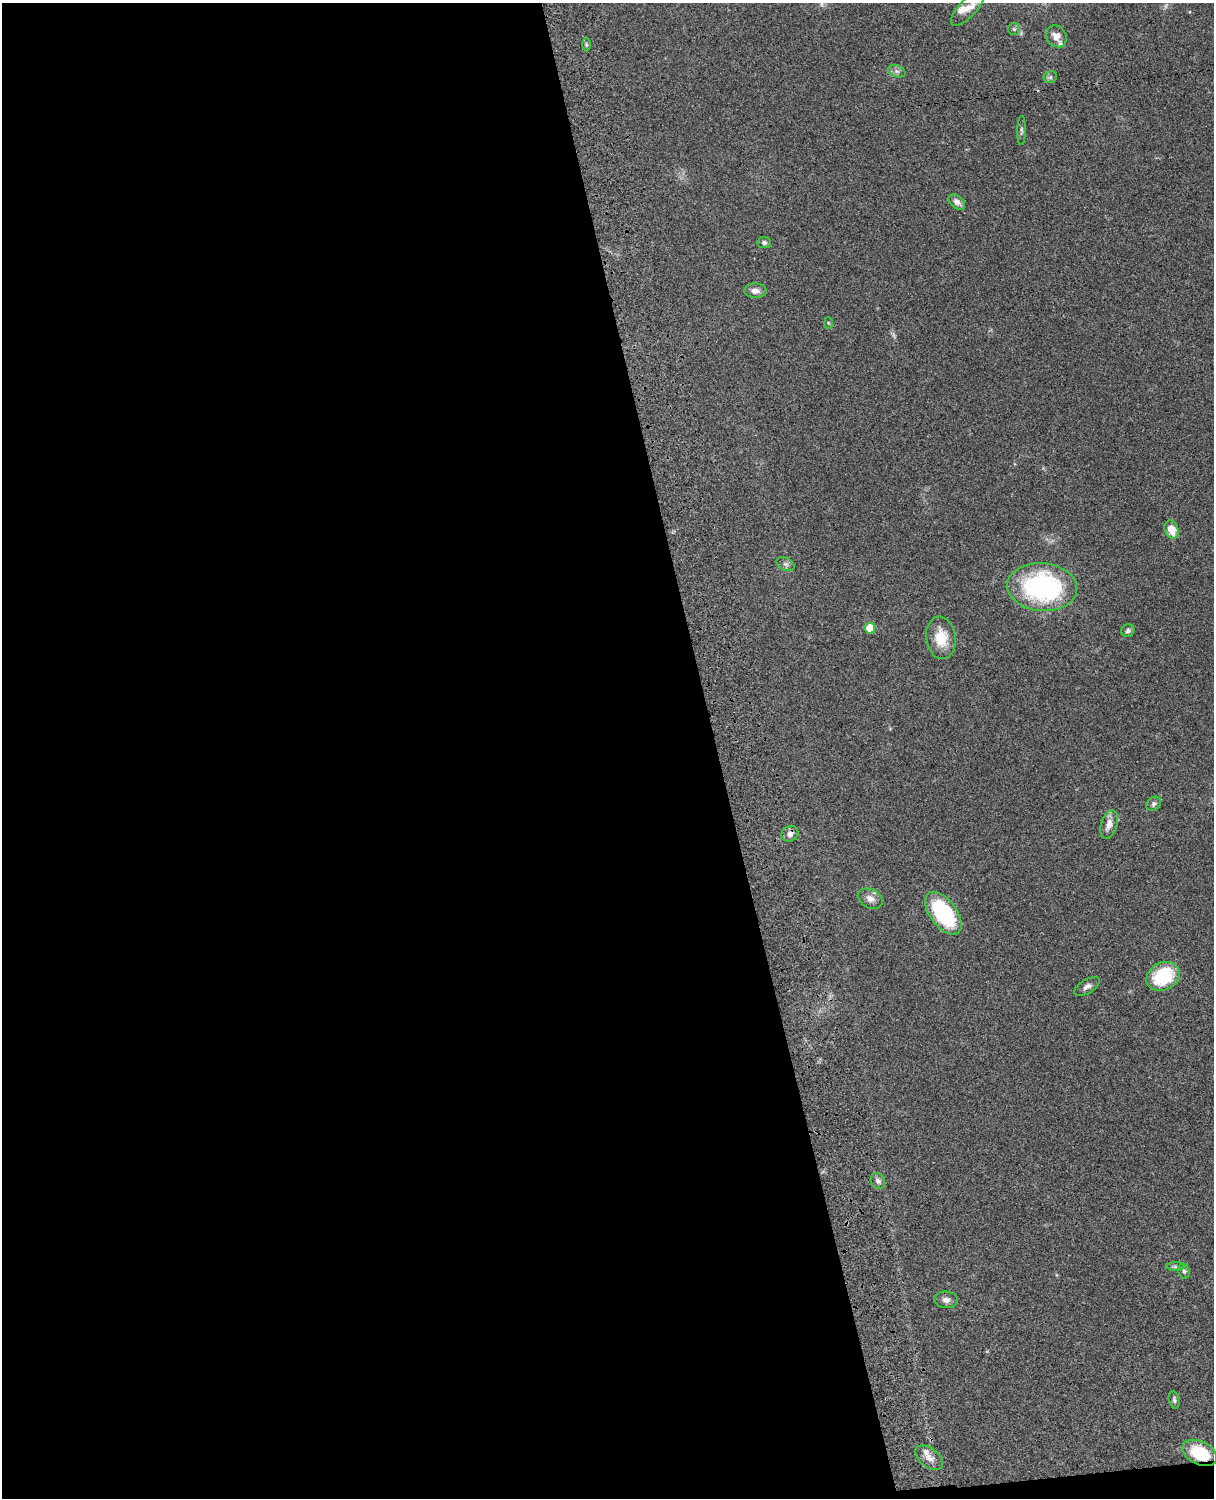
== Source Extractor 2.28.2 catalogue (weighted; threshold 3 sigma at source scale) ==
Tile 9 of 4 x 3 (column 1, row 3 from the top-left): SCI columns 122-1333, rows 277-1772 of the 5088 x 4926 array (HDU 1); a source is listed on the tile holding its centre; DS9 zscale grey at full resolution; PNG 1216 x 1500 px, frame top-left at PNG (2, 3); each listed source drawn as its Kron ellipse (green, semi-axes under 4 px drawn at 4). Shown black and unused: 60% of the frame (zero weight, under 3 of 4 exposures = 6% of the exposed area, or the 3 px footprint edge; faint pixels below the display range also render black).
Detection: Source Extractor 2.28.2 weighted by HDU 2 'WHT'; one run over the whole footprint, this tile lists its part. Background 0.0779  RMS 0.0058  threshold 0.0263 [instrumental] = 3 sigma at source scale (4.5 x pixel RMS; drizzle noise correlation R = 1.50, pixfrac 1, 0.05/0.05 arcsec/px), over >= 5 px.
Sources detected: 38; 3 too faint to see at this stretch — neither listed nor drawn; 4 inside a brighter listed object's ellipse — not listed separately; the other 31 listed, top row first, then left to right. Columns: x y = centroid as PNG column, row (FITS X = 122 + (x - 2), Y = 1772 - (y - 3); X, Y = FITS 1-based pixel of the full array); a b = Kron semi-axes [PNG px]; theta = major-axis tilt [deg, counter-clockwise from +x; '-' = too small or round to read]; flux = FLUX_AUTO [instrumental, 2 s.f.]
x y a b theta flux
968 8 22 8 47 5.3
1014 29 6 6 - 1.1
1056 36 11 9 -53 4.3
586 44 7 3 -89 0.86
897 71 9 5 -20 1.8
1050 77 7 5 23 1.3
1021 131 14 4 89 1.3
957 202 9 6 -39 2.9
764 242 6 5 - 1.3
755 291 11 7 -1 3.5
828 323 6 4 -88 0.7
1171 530 9 6 -69 8.1
786 564 9 6 -27 1.7
1042 587 35 24 -5 100
870 628 5 5 - 15
1128 630 7 6 - 1.4
941 638 21 15 -82 14
1154 804 8 6 45 1.5
1109 825 15 8 72 5
790 834 9 7 34 2.7
870 899 13 9 -28 3.9
943 913 25 13 -53 51
1163 976 17 13 27 30
1087 986 14 7 30 2.7
878 1181 8 7 - 2.2
1175 1267 9 4 0 1.2
1184 1271 8 5 -74 1.2
946 1300 12 8 -5 2.8
1174 1400 8 5 -76 1.3
1200 1453 18 11 -26 26
929 1458 16 9 -38 4.3
Overlapping masked pixels (flux is a lower limit): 1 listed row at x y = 1200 1453
Isophote crosses this tile's border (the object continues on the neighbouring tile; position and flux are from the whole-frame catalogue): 1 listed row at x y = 968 8